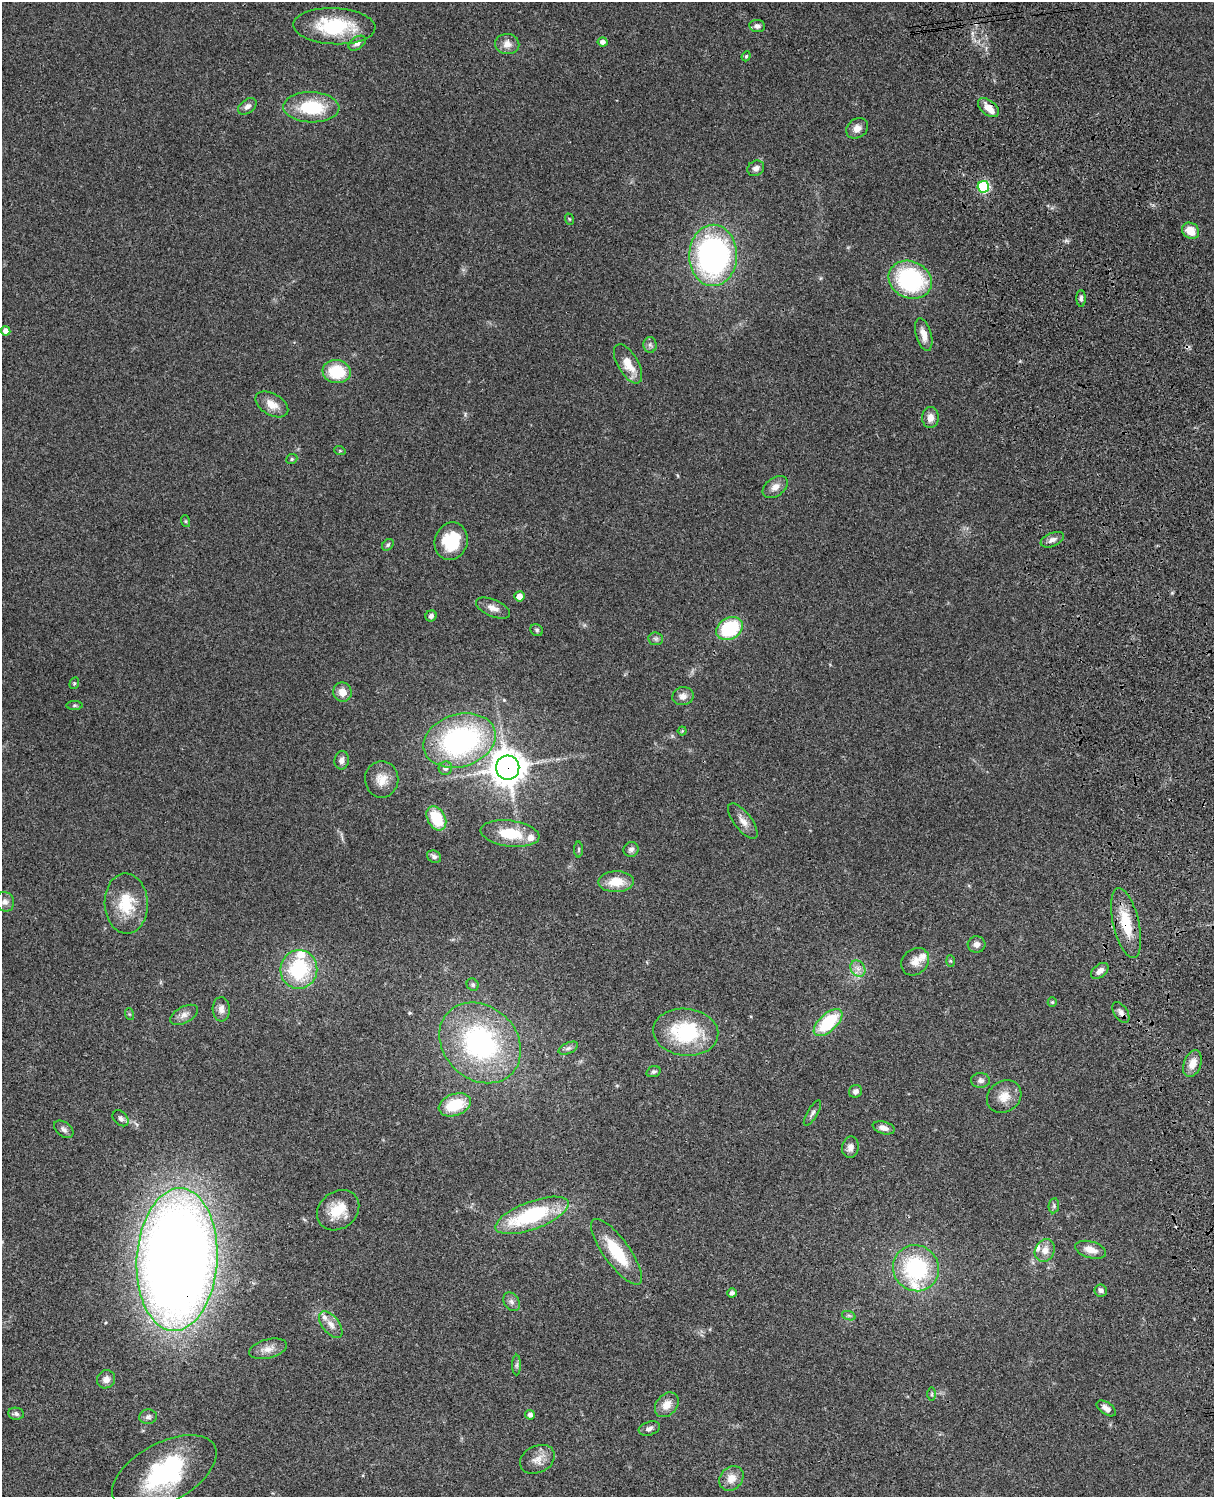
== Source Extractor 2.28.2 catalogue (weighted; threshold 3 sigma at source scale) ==
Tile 6 of 4 x 3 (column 2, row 2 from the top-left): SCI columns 1333-2544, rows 1773-3267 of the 5086 x 4926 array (HDU 1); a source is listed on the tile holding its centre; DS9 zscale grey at full resolution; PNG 1216 x 1499 px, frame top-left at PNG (2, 2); each listed source drawn as its Kron ellipse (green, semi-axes under 4 px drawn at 4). Shown black and unused: <1% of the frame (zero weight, under 3 of 4 exposures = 6% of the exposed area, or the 3 px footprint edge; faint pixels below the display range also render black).
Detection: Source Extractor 2.28.2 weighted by HDU 2 'WHT'; one run over the whole footprint, this tile lists its part. Background 0.0961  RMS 0.0063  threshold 0.0282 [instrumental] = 3 sigma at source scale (4.5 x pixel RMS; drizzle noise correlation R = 1.50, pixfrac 1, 0.05/0.05 arcsec/px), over >= 5 px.
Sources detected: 120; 2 inside a brighter object's white glare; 1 cosmic-ray / hot-pixel residue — neither listed nor drawn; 7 inside a brighter listed object's ellipse — not listed separately; the other 110 listed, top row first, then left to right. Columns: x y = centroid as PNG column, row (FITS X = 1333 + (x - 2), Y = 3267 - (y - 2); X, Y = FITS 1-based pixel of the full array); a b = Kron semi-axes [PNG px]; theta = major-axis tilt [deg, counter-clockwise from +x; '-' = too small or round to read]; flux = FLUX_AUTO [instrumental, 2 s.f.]
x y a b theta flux
334 26 41 18 -2 37
757 26 8 6 -8 2.3
603 42 5 4 - 2.8
357 43 9 6 36 2.3
507 44 12 10 -3 5
746 56 5 4 - 0.94
247 106 10 6 36 2.8
311 107 28 15 -2 30
988 108 12 7 -38 6.3
857 128 11 9 36 4.4
756 168 9 7 31 3
983 187 6 6 - 61
569 219 6 3 -71 0.63
1191 231 9 7 -38 9.2
713 255 31 24 89 180
910 280 22 18 -23 69
1081 298 8 4 -90 1.7
6 331 4 4 - 4.1
924 334 17 7 -75 5.7
650 345 8 6 -88 1.8
628 364 22 10 -60 11
337 372 14 11 -7 23
272 404 18 10 -30 7.1
930 417 10 8 85 4.4
340 451 5 3 - 0.62
292 459 6 4 23 1
775 487 14 9 35 4.5
185 521 6 4 -71 0.84
1052 540 12 6 22 2.9
451 541 19 16 73 24
388 545 7 5 46 1.2
519 596 5 5 - 5.1
493 608 18 8 -23 5
431 616 6 5 - 1.9
730 629 14 10 30 43
537 630 6 5 - 1.1
656 639 7 6 - 1.6
74 683 6 4 69 0.91
342 692 10 9 - 5.9
683 696 10 9 - 4
74 705 8 4 0 1
682 731 4 4 - 0.61
460 740 37 26 17 120
342 760 9 7 81 2.6
445 768 7 6 - 2.6
508 768 12 11 - 1100
382 779 18 16 -90 8.6
436 818 13 8 -61 22
743 821 21 8 -52 5.1
510 834 29 13 -7 21
579 849 8 4 90 0.76
631 849 8 7 - 2.3
434 857 7 6 - 1.9
616 882 18 10 2 12
5 902 10 9 - 2.9
126 903 30 21 -88 22
1126 923 36 13 -77 21
977 944 9 8 - 2.9
951 961 6 4 -87 0.82
915 962 15 12 44 5.7
299 969 19 18 - 46
858 969 9 6 -54 2.9
1100 971 10 6 39 3.5
473 985 6 5 - 1.2
1052 1002 5 4 - 0.74
221 1009 12 8 -86 3.7
1121 1013 11 6 -57 2.6
129 1014 6 4 -71 0.74
184 1015 15 8 28 3.9
828 1023 17 9 42 33
686 1032 33 23 -6 45
480 1043 44 36 -44 110
568 1048 10 5 24 1.7
1192 1064 14 8 69 6.6
653 1072 7 5 19 1.4
980 1080 9 7 -2 2.3
855 1091 7 6 - 2.3
1004 1096 18 15 36 8.6
455 1105 17 10 20 20
812 1113 14 5 59 1.9
121 1118 9 6 -44 2.2
884 1128 11 6 -16 3.3
64 1129 11 7 -37 2.4
850 1147 11 8 80 3.7
1054 1206 7 5 84 1.3
338 1210 23 18 38 16
532 1215 39 14 20 57
1045 1250 11 9 65 5.5
1091 1250 16 8 -16 6.6
616 1252 39 13 -54 26
177 1260 71 40 87 1000
916 1268 23 22 - 57
1101 1291 6 6 - 2.2
732 1293 4 4 - 2.2
512 1302 10 7 -57 2.3
849 1316 7 4 -19 1.2
331 1324 15 8 -51 4.8
268 1349 19 9 14 5.4
517 1365 10 4 90 1.4
106 1379 9 8 - 3.8
932 1394 7 4 89 0.94
667 1405 14 10 49 6.3
1106 1408 11 6 -34 3.3
16 1414 8 6 -9 1.9
530 1415 5 5 - 2.3
148 1417 9 7 4 2
649 1428 11 6 18 2.2
537 1459 18 13 26 6.6
164 1473 57 29 28 80
731 1478 13 11 45 6.6
Overlapping masked pixels (flux is a lower limit): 4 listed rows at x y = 988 108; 508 768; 1126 923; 177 1260